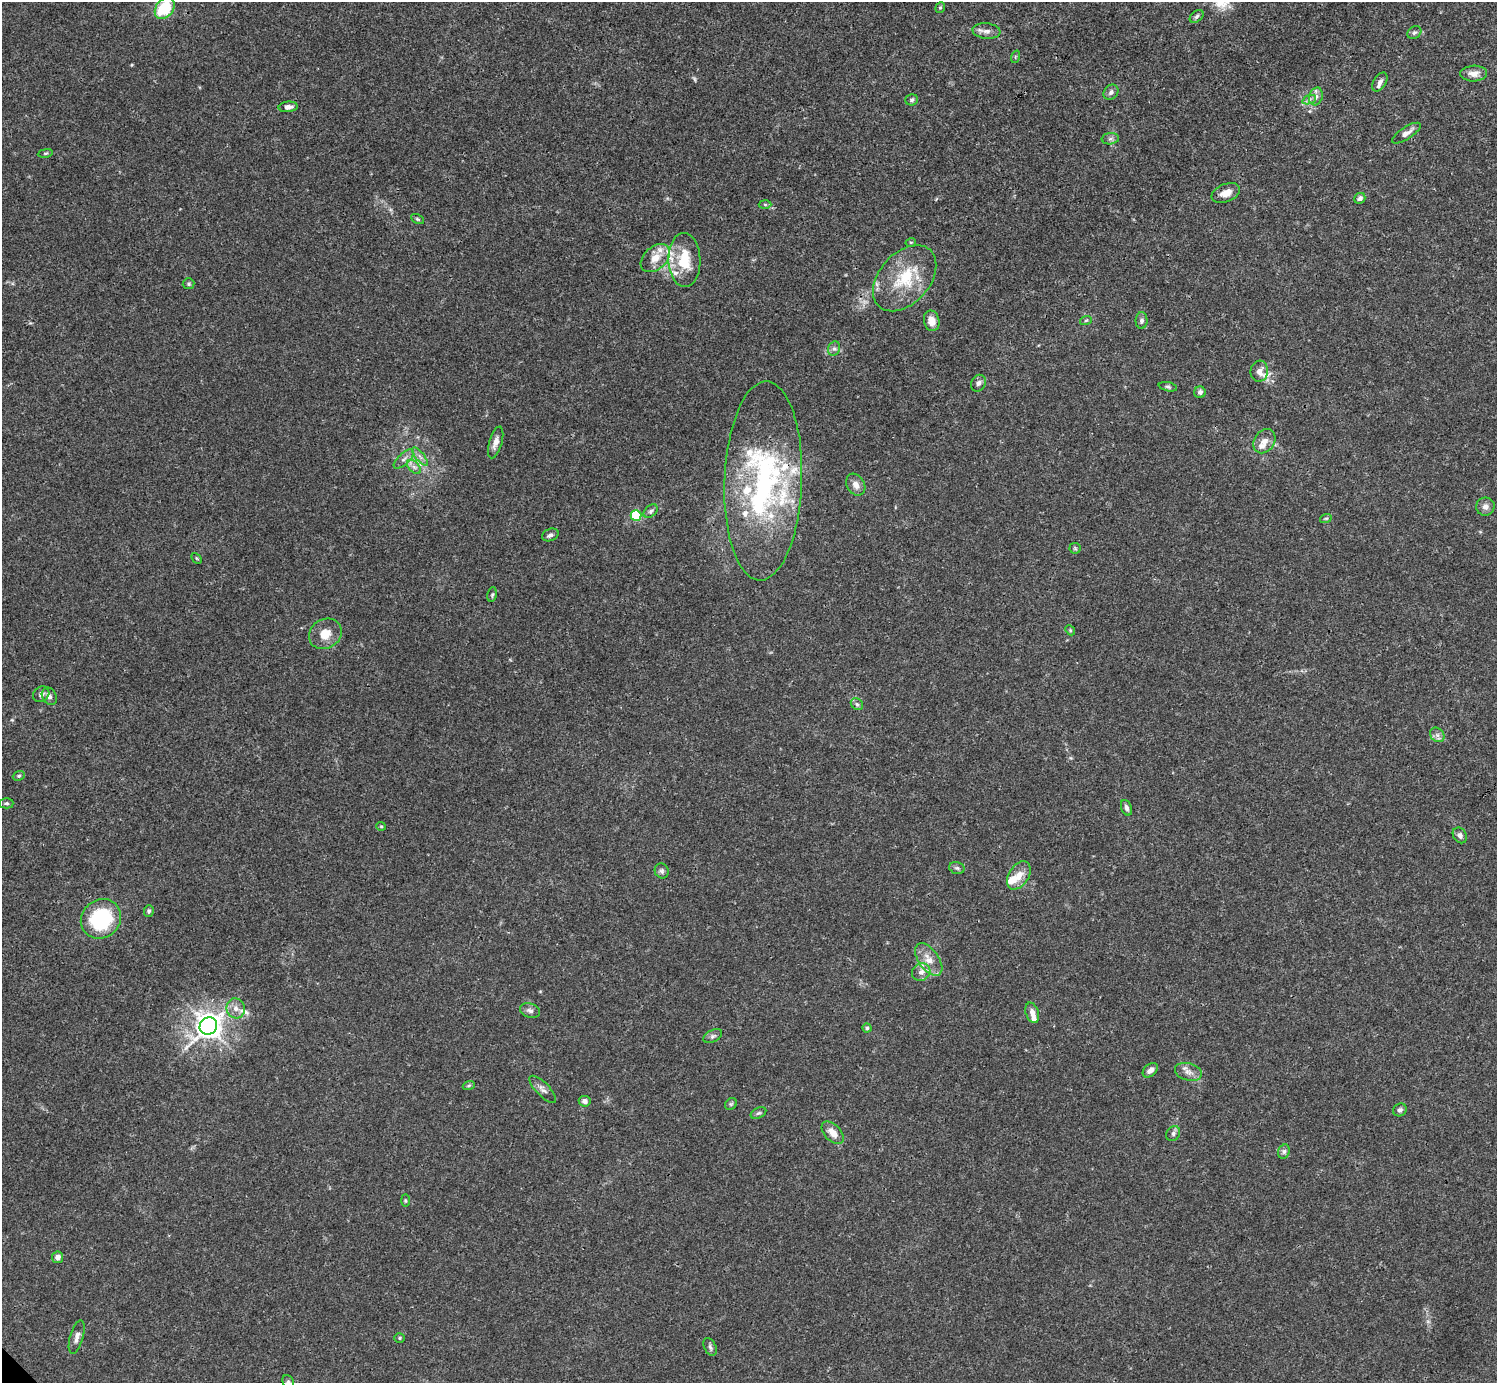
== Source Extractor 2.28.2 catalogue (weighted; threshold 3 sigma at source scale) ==
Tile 10 of 4 x 4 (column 2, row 3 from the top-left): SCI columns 1495-2989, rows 1539-2919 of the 5982 x 5981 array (HDU 1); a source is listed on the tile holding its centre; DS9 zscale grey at full resolution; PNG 1499 x 1385 px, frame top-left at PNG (2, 2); each listed source drawn as its Kron ellipse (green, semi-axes under 4 px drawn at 4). Shown black and unused: <1% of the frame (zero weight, under 3 of 4 exposures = <1% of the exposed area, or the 3 px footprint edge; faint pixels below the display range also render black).
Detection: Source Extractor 2.28.2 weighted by HDU 2 'WHT'; one run over the whole footprint, this tile lists its part. Background 0.0165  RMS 0.0022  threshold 0.00978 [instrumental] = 3 sigma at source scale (4.5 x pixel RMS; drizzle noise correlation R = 1.50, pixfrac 1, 0.05/0.05 arcsec/px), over >= 5 px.
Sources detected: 103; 1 too faint to see at this stretch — neither listed nor drawn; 13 inside a brighter listed object's ellipse — not listed separately; the other 89 listed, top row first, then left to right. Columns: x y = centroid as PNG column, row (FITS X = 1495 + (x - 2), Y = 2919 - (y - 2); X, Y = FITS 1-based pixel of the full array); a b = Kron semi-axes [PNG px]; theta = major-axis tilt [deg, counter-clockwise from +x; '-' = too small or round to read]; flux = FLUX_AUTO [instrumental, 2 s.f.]
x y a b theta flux
940 7 5 4 - 0.32
165 8 12 8 54 10
1197 16 8 5 40 0.5
986 31 14 7 -6 1.3
1414 33 8 6 33 0.52
1015 57 6 4 72 0.29
1474 74 13 8 3 1.7
1380 82 10 6 59 0.97
1111 92 8 7 - 0.75
1316 96 9 6 74 0.95
912 100 6 5 - 0.42
1309 100 7 4 19 0.57
288 107 9 5 5 0.92
1406 133 17 6 33 1.3
1110 139 9 5 7 0.57
45 153 7 3 9 0.29
1226 193 15 9 22 2.1
1360 198 6 5 - 0.65
765 204 6 4 -2 0.32
417 219 7 4 -27 0.34
911 242 5 3 - 0.19
655 258 17 11 42 2.8
684 260 27 16 -89 6.9
905 278 38 25 48 11
189 284 6 5 - 0.35
1086 320 6 3 19 0.28
1142 320 8 6 88 0.61
932 321 10 7 -78 2.2
834 349 7 6 - 0.65
1259 371 10 9 - 1.5
978 383 9 7 57 0.81
1168 387 9 4 -12 0.41
1200 392 6 5 - 0.63
1264 441 13 10 56 2
496 442 16 6 74 1.5
420 457 11 3 -50 0.64
404 459 13 5 43 0.96
414 467 8 5 -45 0.73
763 481 99 39 88 52
856 485 11 9 -59 1.5
1485 507 9 9 - 1.1
650 511 8 5 41 0.63
636 515 5 5 - 15
1326 518 6 3 18 0.3
550 535 8 6 21 0.62
1075 548 5 5 - 0.33
197 558 6 4 -46 0.27
492 595 7 4 80 0.35
1070 630 5 4 - 0.26
325 634 17 14 32 3.2
41 694 8 7 - 0.88
49 696 9 7 -58 0.76
857 704 6 5 - 0.5
1437 735 8 6 -47 0.78
19 776 6 4 22 0.33
6 803 7 5 0 0.42
1126 808 8 5 -69 0.68
381 826 5 4 - 0.25
1460 835 8 6 -57 0.8
957 868 8 5 -15 0.53
662 871 7 7 - 0.56
1019 875 15 10 57 2.6
149 911 6 5 - 0.46
101 919 21 19 41 18
929 959 18 10 -54 2.8
921 972 9 8 - 1.4
236 1008 10 9 - 1.5
530 1011 10 7 -19 0.83
1032 1013 10 6 -71 1.3
208 1026 9 8 - 240
867 1028 4 4 - 0.44
713 1036 10 6 26 0.64
1150 1070 9 6 39 1.2
1188 1072 14 8 -16 1.5
469 1085 6 4 19 0.31
543 1089 18 6 -46 1.1
585 1101 6 5 - 0.72
731 1104 6 5 - 0.37
1400 1110 7 6 - 0.58
758 1113 8 5 26 0.45
833 1133 13 8 -46 2.2
1173 1134 8 6 61 0.64
1284 1152 7 5 69 0.55
405 1201 6 3 -90 0.26
58 1257 6 5 - 1
77 1337 17 6 74 1.2
399 1338 5 5 - 0.26
710 1347 9 6 -61 0.6
288 1382 7 5 -61 0.45
Isophote crosses this tile's border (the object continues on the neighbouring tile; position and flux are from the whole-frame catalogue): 2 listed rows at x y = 165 8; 288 1382